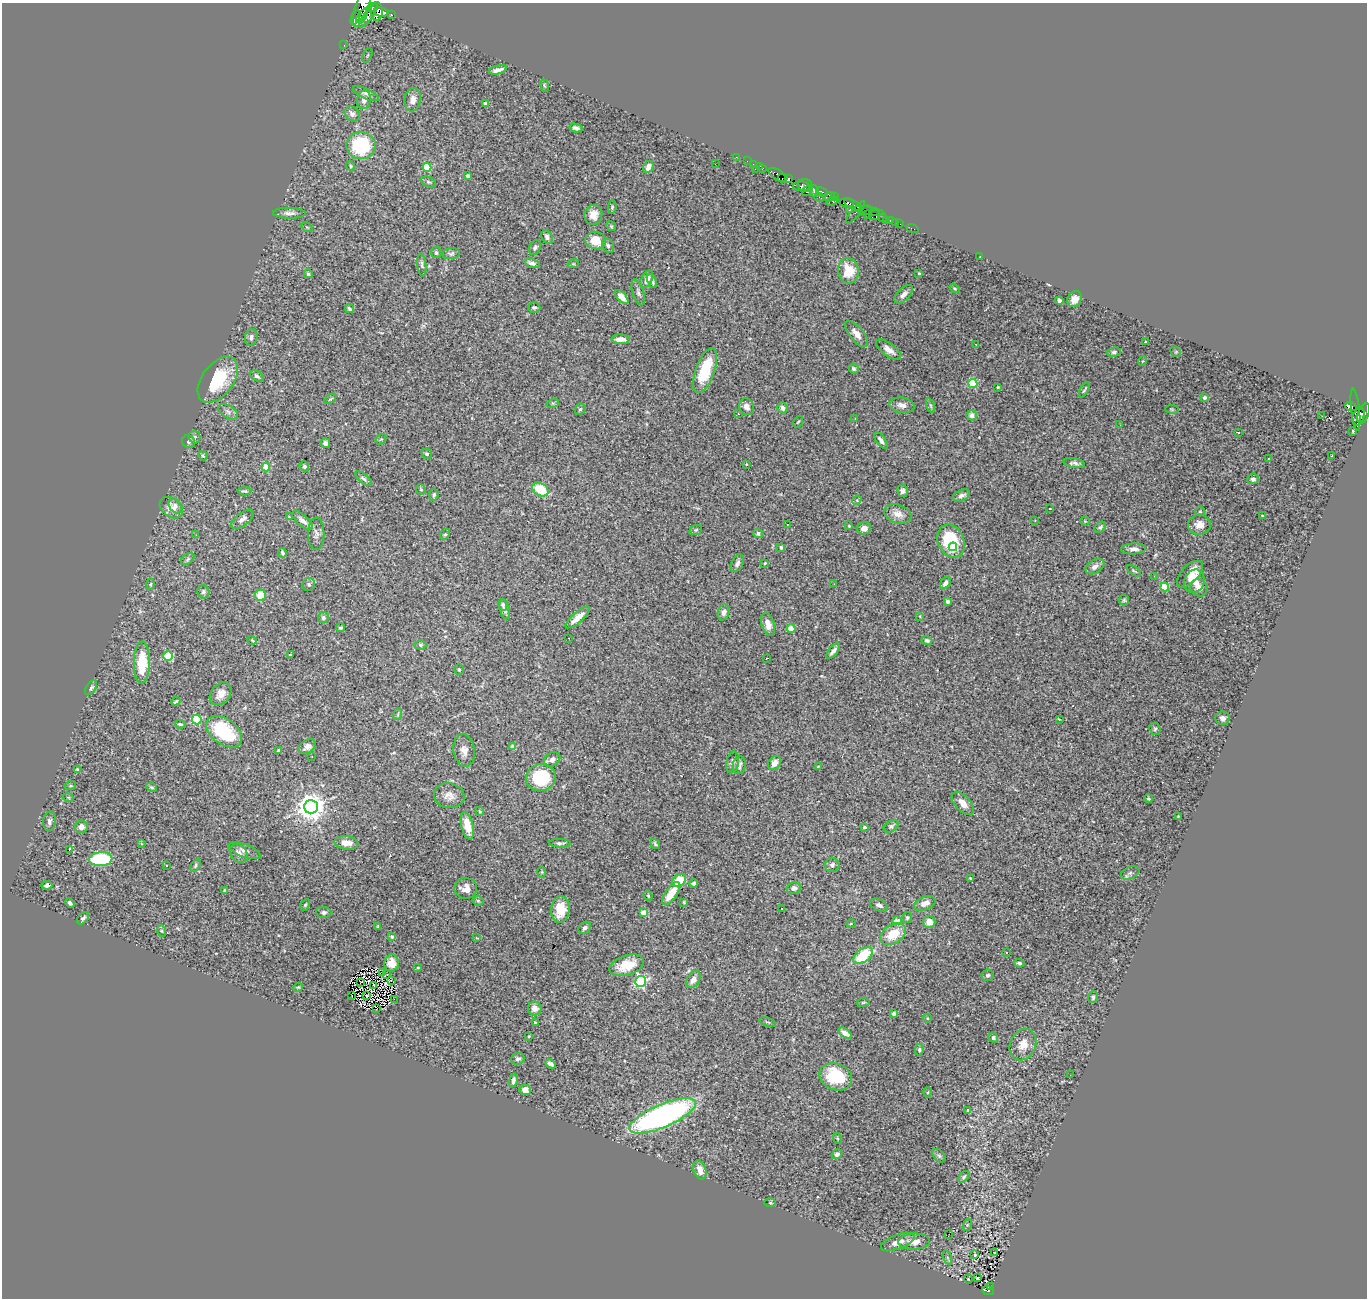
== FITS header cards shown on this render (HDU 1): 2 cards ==
NAXIS1  =                 1365
NAXIS2  =                 1296

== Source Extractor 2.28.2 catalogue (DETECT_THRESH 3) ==
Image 1365 x 1296 px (HDU 1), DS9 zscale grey, 1 PNG px = 1 image px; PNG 1369 x 1300 px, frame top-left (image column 1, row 1296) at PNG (2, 3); each listed source drawn as its Kron ellipse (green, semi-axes under 4 px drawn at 4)
Background 1.26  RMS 0.028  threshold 0.0846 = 3 sigma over >= 5 px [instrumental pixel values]
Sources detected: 345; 1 with non-positive FLUX_AUTO (blend fragments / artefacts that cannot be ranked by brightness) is neither listed nor drawn; the other 344 listed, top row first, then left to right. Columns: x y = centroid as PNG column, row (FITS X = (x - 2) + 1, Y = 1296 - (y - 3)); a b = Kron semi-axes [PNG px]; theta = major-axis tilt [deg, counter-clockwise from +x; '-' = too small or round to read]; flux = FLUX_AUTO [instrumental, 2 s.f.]
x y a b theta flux
362 7 21 6 70 9600
372 8 5 3 - 4300
377 11 9 6 -89 11000
381 12 7 4 -9 8300
391 15 3 3 - 270
362 16 8 4 54 5300
368 16 14 4 54 7900
355 17 8 3 67 2300
344 45 2 2 - 20
367 55 8 2 68 1.7
498 70 9 4 13 9
544 86 6 4 -70 2.3
366 94 14 5 -26 6.3
364 100 9 7 79 11
413 100 12 8 82 13
485 104 3 3 - 8.8
352 114 8 6 -44 9.8
576 128 6 4 -13 5.4
361 146 14 13 - 130
736 157 2 2 - 23
747 161 2 2 - 28
715 164 2 2 - 2.6
753 164 2 2 - 25
350 166 5 4 - 2.3
760 166 3 2 - 65
427 167 4 4 - 76
648 167 6 5 - 11
763 168 3 2 - 84
755 169 2 2 - 190
777 175 10 5 -33 1500
468 176 3 3 - 2.7
782 178 5 3 - 1300
788 179 4 3 - 1600
428 182 7 5 -26 3.2
805 185 7 6 - 820
801 186 8 5 -1 1400
807 190 6 4 42 1600
814 191 6 3 -79 1600
822 192 6 3 -24 950
819 197 5 3 - 540
829 197 5 4 - 610
834 197 4 3 - 470
832 201 6 3 26 980
847 203 7 4 -3 2000
853 205 10 3 -26 210
612 207 7 4 81 2.9
850 209 3 3 - 510
865 210 7 3 18 320
869 211 15 3 -10 110
856 212 14 2 51 100
289 213 16 5 -2 8.9
867 214 3 2 - 210
593 215 10 9 - 20
874 215 6 4 41 1100
882 218 3 3 - 320
886 220 3 2 - 20
891 220 3 3 - 150
895 222 4 3 - 16
900 224 2 2 - 30
611 226 5 4 - 2.1
307 227 6 3 -36 1.9
912 228 6 2 -18 30
547 237 7 5 -60 6.7
596 241 10 8 -18 30
608 246 8 5 -58 5.1
535 247 8 5 62 5.4
436 253 5 5 - 3.5
451 254 9 5 8 4.2
980 256 3 2 - 1.1
532 263 8 4 -19 7.9
573 264 6 3 18 1.8
422 265 11 4 -82 4.6
848 271 13 10 -81 47
919 273 3 2 - 1.8
308 274 4 4 - 4.1
647 279 9 5 62 12
652 281 7 4 -67 6.3
955 288 6 4 -36 2.3
638 292 13 5 -73 5.9
904 294 11 6 44 9.2
622 297 9 4 -46 13
1075 299 8 7 - 13
1059 301 4 4 - 7.3
534 307 6 5 - 3.7
349 309 5 4 - 3.9
856 334 16 7 -51 16
251 337 8 6 74 7
620 339 9 5 -2 18
1146 342 3 3 - 3.3
976 344 3 2 - 3.5
889 350 15 6 -37 12
1114 352 7 4 8 4.3
1176 352 6 4 -45 2.2
1143 361 5 3 - 1.6
853 369 5 4 - 3.8
705 370 24 9 70 72
257 376 7 4 -32 4.6
218 380 26 15 53 100
973 383 5 4 - 98
998 387 3 2 - 1.5
1084 390 8 2 60 2.6
1205 397 4 4 - 6.9
330 399 7 3 35 2.1
553 403 6 4 17 2.6
902 405 13 7 -9 12
931 405 7 3 -71 3.1
1351 406 6 4 -17 550
747 407 8 7 - 8.5
783 408 5 5 - 7.1
580 409 6 5 - 2.9
1172 409 7 3 -8 2
1355 410 21 4 -84 860
228 412 10 6 -32 7.6
1364 413 10 5 69 1800
738 414 3 2 - 4.4
972 415 5 5 - 8.1
1322 416 2 2 - 15
1358 417 9 5 71 2100
855 419 3 2 - 1.6
798 422 6 3 54 2.1
1120 425 3 2 - 2.9
1353 431 3 2 - 1.3
1238 433 3 2 - 2.2
195 437 6 6 - 4.8
381 439 6 4 40 2.6
881 440 10 4 -53 7.5
189 442 7 6 - 3.8
325 443 5 4 - 7.1
427 454 6 4 -30 2.9
203 456 5 4 - 2.7
1332 456 3 2 - 2.4
1268 458 3 2 - 2.3
1074 463 11 5 -9 6.2
746 464 4 3 - 1.9
304 466 5 4 - 3.3
266 467 4 4 - 40
363 479 10 4 -39 4.3
1253 479 6 5 - 5.7
421 489 5 4 - 2.4
540 489 9 6 -30 57
244 491 7 3 4 3.6
903 491 6 5 - 5.3
434 495 6 4 84 3.3
961 496 9 5 23 7.3
857 500 5 4 - 2
175 506 8 6 -56 7.3
171 508 13 9 -39 17
1050 509 3 2 - 1.4
1200 511 5 5 - 2.1
898 514 14 9 -19 16
1262 516 3 3 - 1.7
289 517 4 4 - 1.6
242 519 13 6 39 10
1035 520 3 2 - 1.1
302 521 13 5 -41 10
1085 521 4 4 - 2
787 525 2 2 - 2.3
1199 525 11 10 - 15
849 526 3 2 - 1.7
1100 527 6 4 43 4.7
864 528 7 6 - 13
696 530 6 4 21 2.4
758 533 5 4 - 4.4
316 534 16 8 89 8.9
445 534 6 4 51 2.5
196 535 2 2 - 4.5
951 541 17 13 -66 98
781 547 3 3 - 5.7
953 547 4 3 - 16
1134 549 12 5 1 9.2
282 553 5 3 - 3.7
188 559 7 5 37 3.7
737 563 9 5 63 6.1
765 563 3 3 - 1.8
1095 567 10 6 31 10
1134 571 8 3 -35 2.4
1190 574 16 8 46 29
1154 576 3 2 - 3.5
1194 581 12 10 67 25
945 583 7 4 55 8.7
151 584 5 3 - 2.3
309 584 6 6 - 4.2
834 584 2 2 - 6.1
1165 587 4 4 - 75
1199 588 9 8 - 10
203 592 6 6 - 4.8
260 595 6 5 - 30
1124 600 5 5 - 2.8
948 601 4 3 - 8.7
503 605 6 4 -78 3.2
505 609 10 5 -76 5.7
724 612 8 5 72 7
920 616 4 3 - 1.5
578 617 15 5 41 18
323 618 5 5 - 4.3
768 624 12 6 -73 16
341 628 4 3 - 2.7
791 628 4 4 - 49
569 638 2 2 - 1.3
252 640 5 3 - 1.5
927 640 5 4 - 4.3
420 645 6 4 -2 2.9
833 651 9 3 51 7
290 655 4 4 - 2.2
168 656 5 4 - 94
767 658 3 2 - 1.2
142 663 21 8 89 63
459 669 5 5 - 4.2
91 688 8 4 58 4.1
221 694 13 9 50 17
176 702 5 2 - 2.4
398 714 6 3 72 2.3
1222 718 7 6 - 6.9
197 719 5 4 - 130
1059 719 3 2 - 1.5
180 724 5 3 - 3.1
1155 729 6 5 - 3.2
224 732 20 12 -37 120
307 747 9 6 34 11
513 747 4 3 - 13
279 750 4 3 - 5.8
464 750 16 10 -81 16
312 756 2 2 - 1.4
552 759 8 6 35 9.3
733 762 11 6 79 7.9
775 763 8 6 51 12
739 765 9 6 80 9.3
818 766 4 4 - 1.7
77 769 3 3 - 1.5
541 777 15 13 14 110
70 786 5 3 - 2
152 787 5 3 - 2.8
449 796 15 12 -9 17
68 797 5 3 - 1.7
1148 799 4 4 - 2.5
963 803 14 7 -47 15
311 807 7 6 - 2800
480 811 5 4 - 2.3
1178 816 3 3 - 1.2
49 821 9 6 86 6.6
467 826 14 6 -76 30
891 826 8 5 32 4.1
81 827 6 6 - 11
864 827 3 3 - 2.2
346 843 12 6 -7 17
560 843 11 4 -2 4.1
142 844 3 3 - 3.9
655 844 5 3 - 2.9
69 850 3 2 - 21
244 851 16 6 -20 9.2
239 853 10 8 -52 10
101 859 11 7 4 140
167 865 3 3 - 3.4
195 865 7 4 62 2.8
832 865 7 7 - 5.3
542 872 6 4 90 2
1130 873 10 6 23 5
970 878 3 3 - 2.7
679 880 7 5 41 44
693 883 4 3 - 5.5
47 885 5 4 - 7.2
466 888 11 10 - 17
794 888 7 5 13 6.4
225 890 3 3 - 4.2
671 894 13 5 55 34
648 896 5 4 - 2.2
478 901 5 5 - 3.1
684 902 3 2 - 1.6
70 903 5 3 - 4.7
925 903 11 6 22 13
305 905 6 4 60 2.4
879 905 9 6 -24 6.3
782 909 3 2 - 3.8
560 910 13 9 85 40
324 912 7 5 -4 4.4
643 913 4 4 - 36
907 917 6 5 - 3.2
83 918 7 4 47 4.5
897 921 5 4 - 23
929 922 6 6 - 19
851 923 5 3 - 1.8
378 926 3 3 - 1.5
585 928 7 5 41 5.6
162 931 6 3 -70 2.5
893 934 14 9 32 46
392 937 4 4 - 2.3
477 938 4 3 - 1.6
1006 952 2 2 - 1.5
863 956 11 6 37 84
391 963 8 7 - 14
1019 963 5 4 - 4.5
627 965 18 10 18 42
418 968 4 3 - 1.9
383 972 3 2 - 2.5
387 975 3 2 - 3.3
988 975 6 5 - 4.1
391 980 2 2 - 2
693 980 9 6 55 12
641 981 5 5 - 280
361 982 2 2 - 0.72
374 986 3 2 - 2.1
298 987 5 4 - 2
352 996 2 2 - 2
366 996 3 2 - 2.1
1093 997 6 5 - 4
394 999 3 2 - 2.4
863 1002 6 3 9 2
377 1008 2 2 - 38
535 1008 7 7 - 12
894 1013 4 3 - 11
927 1018 4 3 - 1.4
768 1022 8 3 -20 2.8
536 1023 3 3 - 6
845 1033 7 4 -36 13
529 1036 4 3 - 1.8
993 1038 5 4 - 3.5
1023 1045 16 12 67 23
919 1050 6 4 81 2.7
518 1059 7 5 19 5.4
551 1064 5 4 - 6.5
1070 1075 2 2 - 5.3
836 1077 17 13 -23 100
513 1080 7 4 78 7.6
525 1090 5 5 - 11
928 1092 5 3 - 1.9
967 1111 3 3 - 83
662 1116 36 11 23 680
837 1138 5 3 - 2.2
837 1154 5 4 - 5.7
939 1155 8 5 -49 3.9
700 1170 10 6 -73 15
964 1177 6 4 49 3
770 1203 6 4 0 1.9
967 1225 6 4 71 2.6
949 1234 2 2 - 1.1
898 1242 17 7 20 18
914 1242 16 8 1 22
995 1253 2 2 - 1.4
975 1254 3 3 - 2.6
947 1257 7 4 -70 3.5
978 1278 3 2 - 6.6
968 1279 4 3 - 1.4
991 1286 3 3 - 10
988 1291 6 4 -25 120
At the frame edge (FLAGS 8, measured only in part): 1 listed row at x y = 362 7
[1 non-positive-flux detection neither listed nor drawn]